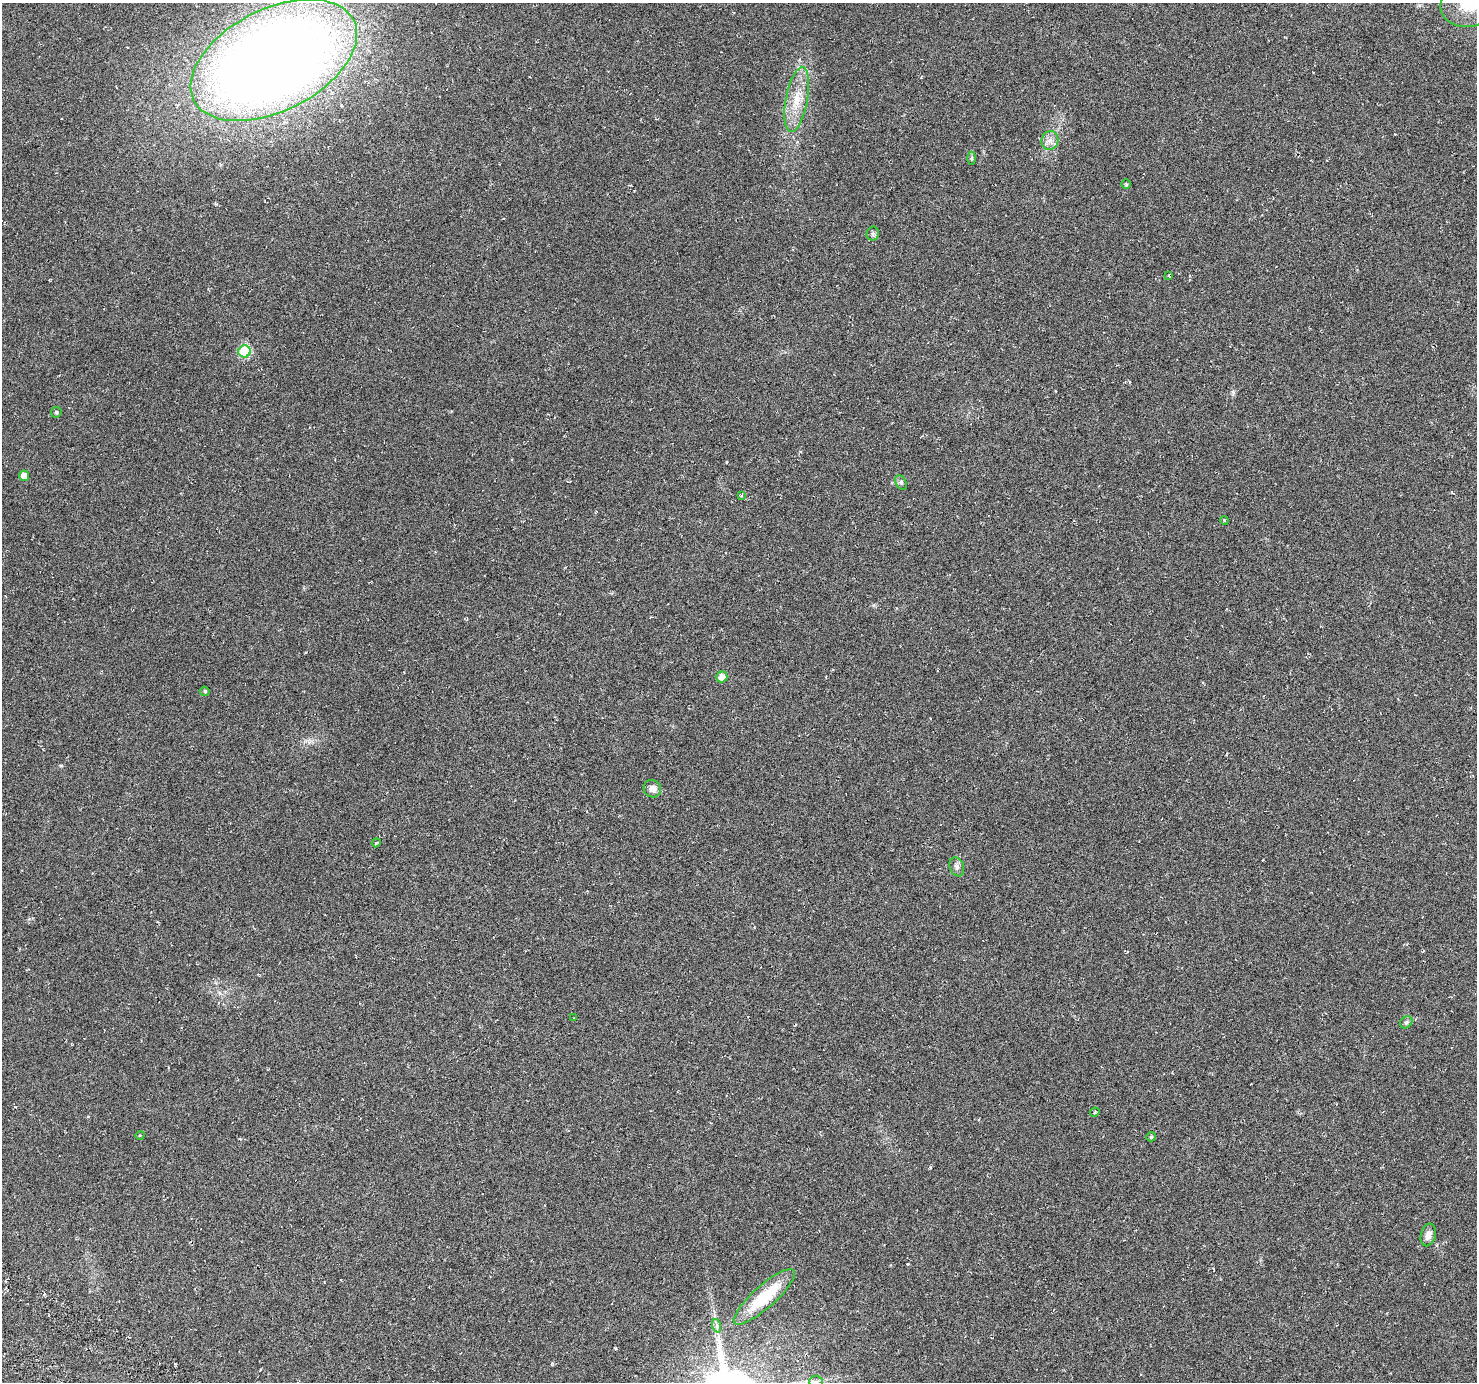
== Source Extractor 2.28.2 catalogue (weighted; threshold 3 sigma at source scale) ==
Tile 7 of 4 x 4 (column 3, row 2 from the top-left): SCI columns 2983-4457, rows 2999-4378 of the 5972 x 6063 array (HDU 1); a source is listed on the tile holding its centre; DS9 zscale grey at full resolution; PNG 1479 x 1384 px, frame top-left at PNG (2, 3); each listed source drawn as its Kron ellipse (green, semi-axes under 4 px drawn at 4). Nothing masked; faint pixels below the display range render black.
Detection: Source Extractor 2.28.2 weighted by HDU 2 'WHT'; one run over the whole footprint, this tile lists its part. Background -0.00391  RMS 0.0056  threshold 0.0231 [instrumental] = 3 sigma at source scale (4.09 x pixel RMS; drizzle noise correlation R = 1.36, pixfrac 0.8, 0.0396/0.0396 arcsec/px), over >= 5 px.
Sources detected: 28; all 28 listed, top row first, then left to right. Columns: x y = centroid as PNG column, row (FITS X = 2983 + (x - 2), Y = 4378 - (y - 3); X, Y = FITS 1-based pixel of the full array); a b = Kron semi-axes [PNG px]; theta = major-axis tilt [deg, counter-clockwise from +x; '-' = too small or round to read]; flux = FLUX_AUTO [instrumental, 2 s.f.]
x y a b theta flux
1470 3 30 23 14 23
274 60 89 51 27 830
797 99 33 11 79 12
1050 141 9 8 - 3
971 158 6 4 89 0.79
1126 184 5 5 - 0.6
873 234 7 6 - 1.2
1169 275 4 3 - 0.42
245 351 6 6 - 40
56 412 6 5 - 0.74
24 476 5 5 - 4.6
901 483 8 5 -63 1.1
741 495 3 3 - 0.65
1224 520 4 3 - 0.42
722 677 6 5 - 3.8
205 691 5 5 - 0.83
652 789 9 8 - 3.2
376 843 4 3 - 0.5
957 867 10 7 -69 1.9
574 1018 3 3 - 0.42
1406 1022 7 5 43 1
1095 1112 5 3 - 0.6
140 1135 4 3 - 0.37
1151 1137 5 4 - 0.87
1428 1235 11 7 73 3.6
764 1297 39 11 42 23
717 1326 7 4 -72 1.1
816 1382 7 6 - 1.4
Isophote crosses this tile's border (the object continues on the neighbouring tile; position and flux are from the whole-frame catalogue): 2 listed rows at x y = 1470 3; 816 1382